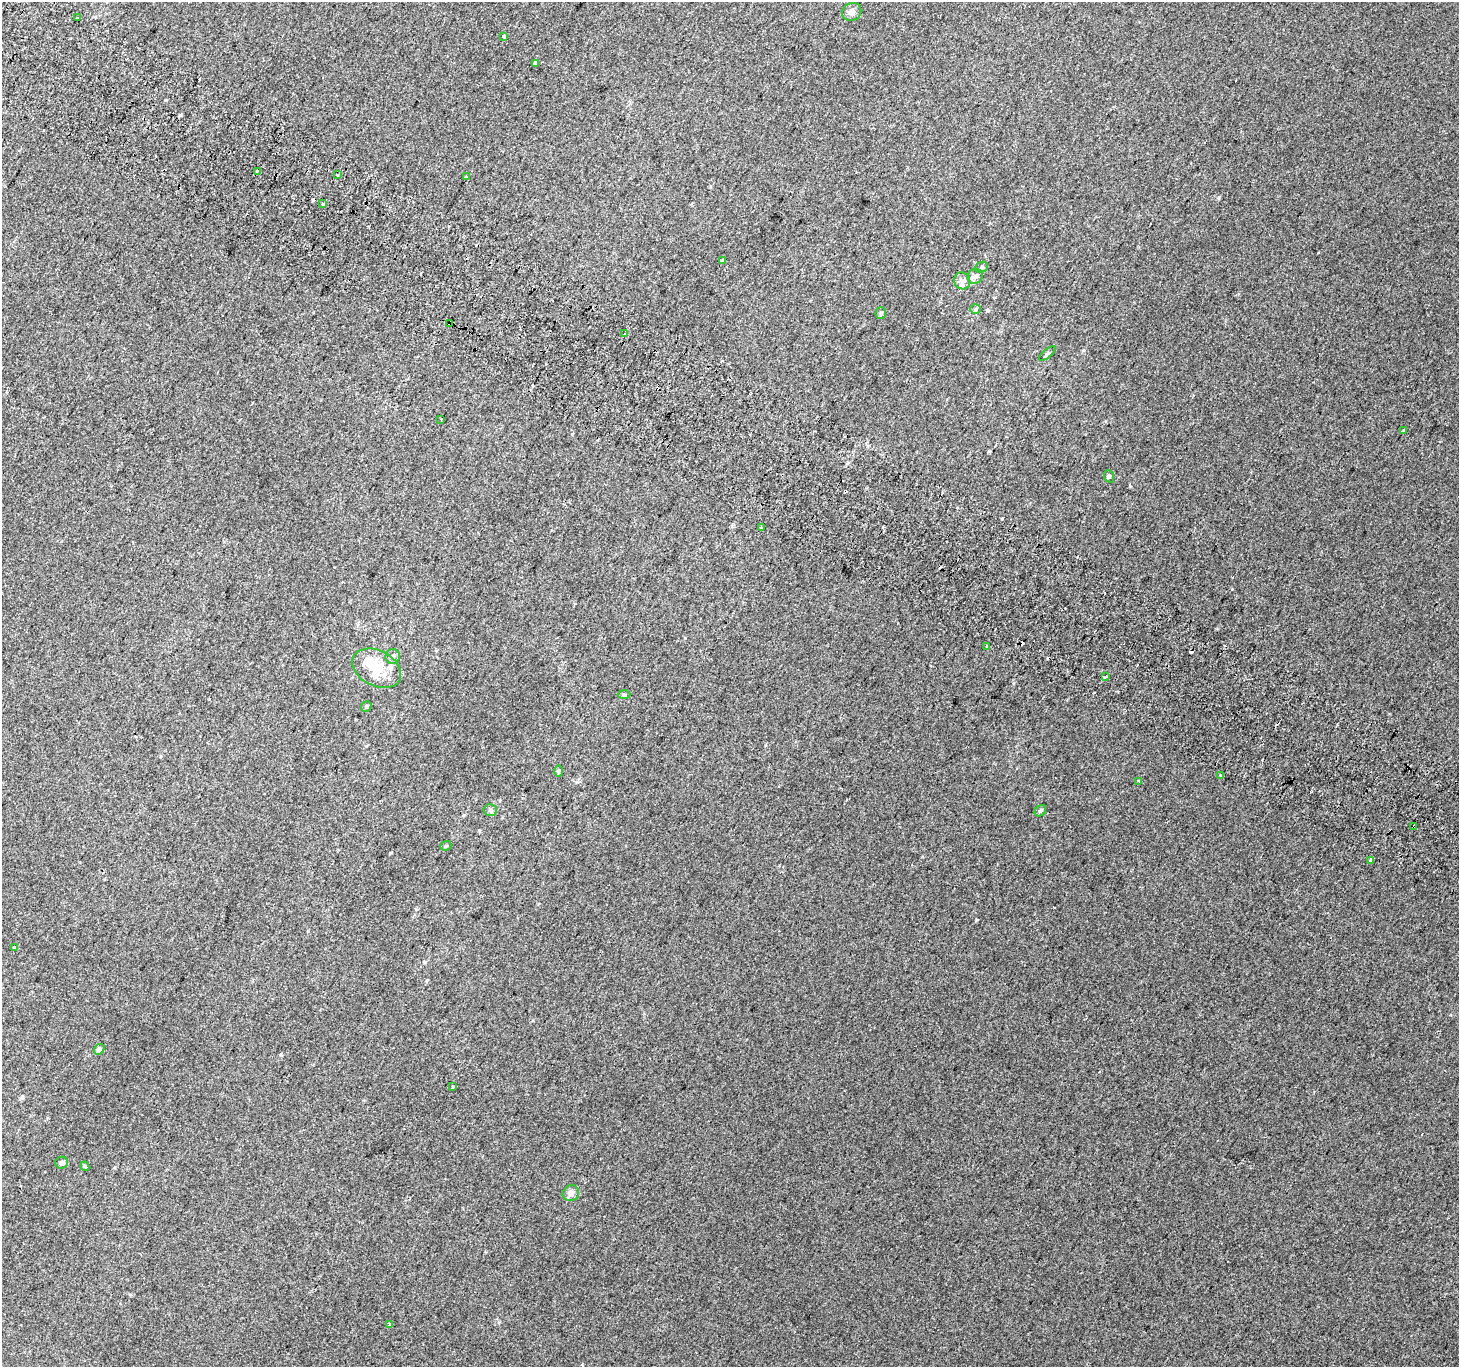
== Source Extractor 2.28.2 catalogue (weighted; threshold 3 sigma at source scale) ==
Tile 11 of 4 x 4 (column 3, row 3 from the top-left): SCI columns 2948-4404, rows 1666-3030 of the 5888 x 5996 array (HDU 1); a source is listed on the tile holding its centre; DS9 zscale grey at full resolution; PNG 1461 x 1369 px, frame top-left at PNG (2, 2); each listed source drawn as its Kron ellipse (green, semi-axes under 4 px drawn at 4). Shown black and unused: <1% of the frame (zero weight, under 2 of 3 exposures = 2% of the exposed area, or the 3 px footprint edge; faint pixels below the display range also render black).
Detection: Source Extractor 2.28.2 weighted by HDU 2 'WHT'; one run over the whole footprint, this tile lists its part. Background 0.00704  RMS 0.007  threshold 0.0315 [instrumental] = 3 sigma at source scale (4.5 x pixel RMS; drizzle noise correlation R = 1.50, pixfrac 1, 0.0396/0.0396 arcsec/px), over >= 5 px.
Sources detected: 54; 1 inside a brighter object's white glare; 10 cosmic-ray / hot-pixel residue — neither listed nor drawn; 1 inside a brighter listed object's ellipse — not listed separately; the other 42 listed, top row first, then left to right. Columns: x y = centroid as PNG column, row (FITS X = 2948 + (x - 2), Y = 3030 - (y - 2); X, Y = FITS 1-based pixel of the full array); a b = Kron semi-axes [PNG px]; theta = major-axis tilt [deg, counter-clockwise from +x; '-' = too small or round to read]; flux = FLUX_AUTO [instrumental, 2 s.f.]
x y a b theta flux
852 12 10 8 32 3.4
77 17 3 3 - 2.4
504 37 3 3 - 5
535 63 3 3 - 7.9
257 171 3 3 - 3.3
337 175 3 3 - 2.8
467 177 4 3 - 1.5
323 204 3 3 - 5.8
722 260 4 3 - 2
981 267 6 5 - 1.1
975 276 8 7 - 2.7
962 281 8 7 - 3
975 309 5 4 - 1
881 313 5 5 - 0.97
450 324 3 2 - 0.75
625 334 3 2 - 0.69
1047 354 10 3 40 1.1
441 419 3 2 - 3.6
1403 431 3 3 - 1.4
1109 476 6 5 - 1.1
761 528 4 3 - 5
987 647 3 3 - 2.9
393 657 7 7 - 2.1
377 668 26 17 -28 21
1105 677 4 3 - 15
624 695 6 4 -2 0.98
366 706 6 5 - 1.2
558 771 6 4 89 0.92
1221 775 4 3 - 5.6
1139 781 3 3 - 1.8
490 810 7 6 - 1.6
1040 811 6 5 - 1.3
1414 826 3 2 - 1
446 846 6 4 21 0.93
1371 860 3 3 - 2.8
14 948 4 4 - 1
99 1049 6 4 40 1.9
452 1087 3 2 - 0.94
62 1163 6 6 - 1.9
85 1166 5 4 - 0.99
571 1193 8 7 - 3.3
390 1324 3 3 - 5.7
Overlapping masked pixels (flux is a lower limit): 2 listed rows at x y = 450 324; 1414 826
Unlisted compact peaks at least as high as the median listed source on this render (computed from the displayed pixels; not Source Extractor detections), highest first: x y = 1219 197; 976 920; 1002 519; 1130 486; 390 853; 166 100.